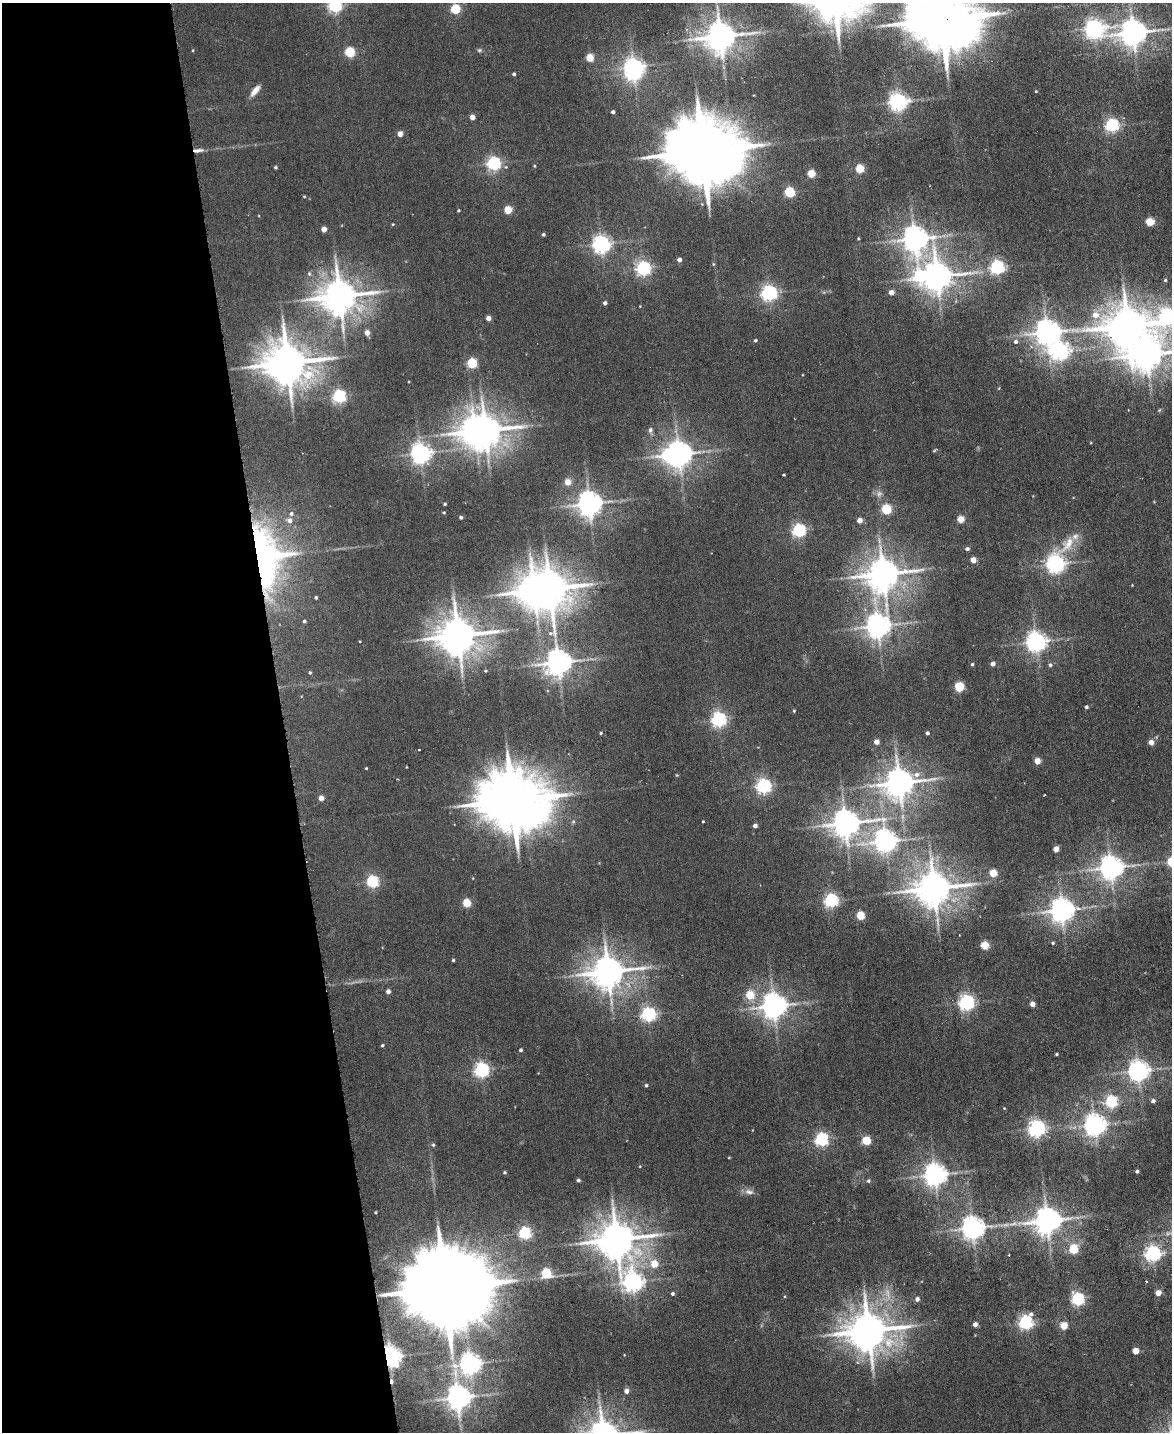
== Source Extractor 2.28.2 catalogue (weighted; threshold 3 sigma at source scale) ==
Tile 5 of 4 x 3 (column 1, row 2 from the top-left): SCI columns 1-1170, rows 1668-3097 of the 4681 x 4658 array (HDU 1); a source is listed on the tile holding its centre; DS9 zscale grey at full resolution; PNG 1174 x 1434 px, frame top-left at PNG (2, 3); no overlay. Shown black and unused: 24% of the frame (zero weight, under 3 of 6 exposures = <1% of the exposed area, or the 3 px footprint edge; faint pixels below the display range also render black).
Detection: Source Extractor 2.28.2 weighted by HDU 2 'WHT'; one run over the whole footprint, this tile lists its part. Background 0.00663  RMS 0.0082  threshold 0.0334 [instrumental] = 3 sigma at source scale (4.09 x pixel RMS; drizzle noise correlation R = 1.36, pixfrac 0.8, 0.05/0.05 arcsec/px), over >= 5 px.
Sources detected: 189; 5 inside a brighter object's white glare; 2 cosmic-ray / hot-pixel residue — not listed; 1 inside a brighter listed object's ellipse — not listed separately; the other 181 listed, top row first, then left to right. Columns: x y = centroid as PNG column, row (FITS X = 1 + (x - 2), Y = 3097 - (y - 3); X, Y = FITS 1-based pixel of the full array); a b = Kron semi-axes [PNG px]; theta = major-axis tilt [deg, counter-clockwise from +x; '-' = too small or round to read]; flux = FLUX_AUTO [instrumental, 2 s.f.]
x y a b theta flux
335 5 6 6 - 180
455 9 5 5 - 48
941 19 20 16 -6 7300
1094 28 8 7 - 380
1133 33 9 8 - 1000
720 37 9 9 - 1500
193 50 4 3 - 0.61
479 50 6 5 - 1.3
350 52 5 5 - 55
590 58 5 4 - 23
633 67 7 6 - 360
514 74 4 3 - 1.5
255 91 15 6 52 5.4
1036 91 4 3 - 0.67
898 102 6 6 - 360
613 112 4 3 - 1.9
472 117 4 4 - 6.4
1112 125 5 5 - 170
400 134 4 4 - 7.2
198 150 13 5 6 3.6
703 151 22 17 -5 8600
493 163 6 5 - 170
534 166 4 4 - 0.68
275 167 4 4 - 1
859 169 5 5 - 34
811 174 5 5 - 25
790 192 5 5 - 62
304 197 5 3 - 0.7
458 210 3 3 - 0.84
508 210 5 5 - 24
1150 222 5 4 - 30
393 224 4 3 - 0.69
324 229 4 4 - 7.8
543 234 4 4 - 1.3
858 238 3 3 - 0.66
915 239 9 8 - 880
601 244 6 6 - 350
679 260 4 4 - 4
713 264 5 3 - 0.74
997 267 6 6 - 170
643 268 6 6 - 190
309 274 6 5 - 1.4
920 276 10 8 -87 68
937 277 9 9 - 1300
1165 280 5 5 - 1
891 292 4 4 - 6.4
769 293 6 6 - 260
339 296 11 10 - 2000
605 303 4 4 - 2.4
1095 315 8 7 - 8
1167 316 11 8 37 260
488 318 4 4 - 5.7
1128 326 13 11 10 2600
1047 332 9 8 - 840
367 333 5 4 - 5.9
755 340 4 4 - 1.3
1016 342 6 5 - 2.2
1059 351 8 7 - 330
1147 354 13 10 17 1400
287 363 13 12 - 2700
472 363 5 5 - 56
339 396 6 5 - 150
1159 410 6 3 70 0.84
650 430 7 6 - 2.2
485 431 10 9 - 1500
934 451 6 3 20 0.8
420 453 7 7 - 460
679 454 8 7 - 900
784 475 3 2 - 0.66
567 482 5 5 - 11
879 493 8 7 - 2.8
445 504 3 3 - 0.93
589 504 7 7 - 790
886 509 5 5 - 60
444 513 4 3 - 0.74
291 514 6 6 - 2.4
461 517 3 3 - 1.7
961 519 4 4 - 16
859 520 4 4 - 7.1
799 530 5 5 - 160
1075 536 11 8 25 4.3
967 549 4 4 - 2
267 557 67 36 -84 230
973 560 4 4 - 8.1
1056 564 10 6 60 360
883 574 10 9 - 1700
550 588 10 8 -5 1800
316 598 3 3 - 1.2
304 621 4 4 - 1.5
877 626 8 7 - 780
458 636 12 11 - 2200
1036 642 7 7 - 480
558 662 8 8 - 920
972 664 4 3 - 1.1
993 664 4 4 - 4.4
1050 665 5 5 - 1.4
485 671 5 4 - 0.87
310 673 4 4 - 1.1
959 687 5 5 - 48
1086 707 4 3 - 1.5
794 711 3 3 - 0.81
719 719 6 6 - 220
601 733 4 3 - 0.81
927 733 4 4 - 1.8
876 742 4 4 - 6.5
1151 742 5 4 - 6.3
1037 761 4 4 - 13
366 768 3 3 - 0.66
899 783 10 9 - 1300
763 786 6 6 - 230
321 798 4 4 - 6.8
512 800 20 17 -7 6000
703 821 3 2 - 0.64
845 823 9 8 - 1100
755 826 4 4 - 3.3
885 841 8 7 - 620
1056 849 4 4 - 10
1111 868 7 7 - 730
993 873 5 4 - 23
372 882 5 5 - 110
934 888 11 10 - 2000
831 901 6 5 - 180
466 903 5 4 - 31
1061 910 7 7 - 800
860 915 5 4 - 30
1053 943 5 4 - 0.98
984 945 5 5 - 28
453 960 3 3 - 0.86
608 972 10 9 - 1600
388 991 4 4 - 3.5
750 995 5 5 - 27
966 1002 6 6 - 250
1032 1004 4 4 - 6.8
774 1006 8 7 - 840
648 1014 6 6 - 190
382 1045 4 3 - 1.1
521 1050 3 3 - 1.6
1056 1054 3 3 - 0.94
481 1070 6 6 - 200
1138 1071 7 7 - 520
646 1085 4 3 - 1.1
1153 1101 5 5 - 2.2
1111 1102 6 5 - 110
1004 1108 4 3 - 0.55
1094 1125 7 7 - 580
1037 1128 6 6 - 320
821 1139 6 5 - 150
866 1141 5 5 - 34
433 1145 5 4 - 1.2
729 1157 4 2 - 0.52
1137 1171 3 3 - 1.7
505 1172 4 4 - 0.95
935 1175 7 7 - 640
578 1180 4 4 - 1.5
868 1181 5 5 - 1.4
749 1192 14 7 -12 3.9
375 1212 3 2 - 0.65
1047 1221 8 8 - 1000
972 1228 7 7 - 660
525 1233 5 5 - 120
617 1239 12 10 10 2200
1073 1249 5 5 - 39
1152 1253 6 6 - 250
654 1264 5 5 - 17
546 1273 5 5 - 57
1146 1281 4 3 - 0.58
633 1282 9 7 -56 440
443 1288 29 18 1 19000
1158 1293 4 4 - 8.5
672 1294 4 4 - 1.5
917 1299 4 4 - 3.1
1078 1299 6 5 - 130
1025 1322 6 6 - 190
975 1324 4 4 - 4.4
1064 1326 5 5 - 22
868 1331 12 11 - 2500
1135 1351 4 4 - 12
390 1357 6 6 - 520
470 1364 8 7 - 530
626 1391 4 4 - 4.7
458 1398 8 7 - 760
Overlapping masked pixels (flux is a lower limit): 5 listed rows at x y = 941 19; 198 150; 267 557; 443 1288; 390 1357
Isophote crosses this tile's border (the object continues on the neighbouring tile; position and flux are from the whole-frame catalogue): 4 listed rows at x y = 335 5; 941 19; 1167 316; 1147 354